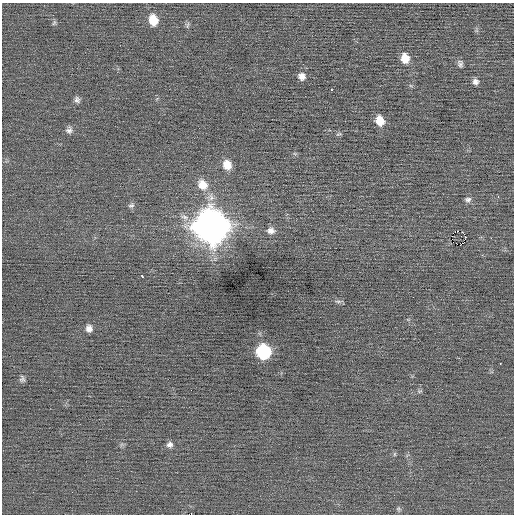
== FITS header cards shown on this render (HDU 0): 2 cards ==
NAXIS1  =                  512 / Axis length
NAXIS2  =                  512 / Axis length

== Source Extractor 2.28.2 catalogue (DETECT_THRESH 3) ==
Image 512 x 512 px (HDU 0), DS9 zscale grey, 1 PNG px = 1 image px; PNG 516 x 516 px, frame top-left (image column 1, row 512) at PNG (2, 3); no overlay
Background 0.00872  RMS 0.67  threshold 2.01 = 3 sigma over >= 5 px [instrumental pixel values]
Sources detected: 30; all 30 listed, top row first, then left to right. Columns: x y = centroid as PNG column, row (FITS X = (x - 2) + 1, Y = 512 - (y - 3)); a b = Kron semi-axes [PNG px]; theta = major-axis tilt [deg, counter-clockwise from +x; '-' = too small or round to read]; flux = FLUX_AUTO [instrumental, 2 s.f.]
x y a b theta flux
153 20 11 8 -77 840
54 23 8 5 64 77
187 25 10 4 78 86
405 58 10 8 -79 640
460 64 10 7 -76 150
302 76 10 9 - 270
475 82 8 7 - 190
331 90 3 2 - 530
77 100 8 7 - 150
380 121 10 8 -69 670
69 130 9 8 - 180
339 134 10 4 17 79
227 165 11 9 -73 600
202 185 15 12 -53 670
498 196 3 2 - 100
468 200 9 7 9 150
131 205 9 6 19 120
211 226 15 14 - 72000
271 231 10 8 -3 270
458 231 2 2 - 1200
142 276 3 2 - 260
338 301 10 4 -5 99
89 328 8 7 - 230
264 352 10 9 - 4600
500 363 2 2 - 170
22 379 9 7 -84 130
419 391 8 4 1 76
170 445 8 7 - 180
394 454 6 4 89 61
398 509 8 5 -62 88